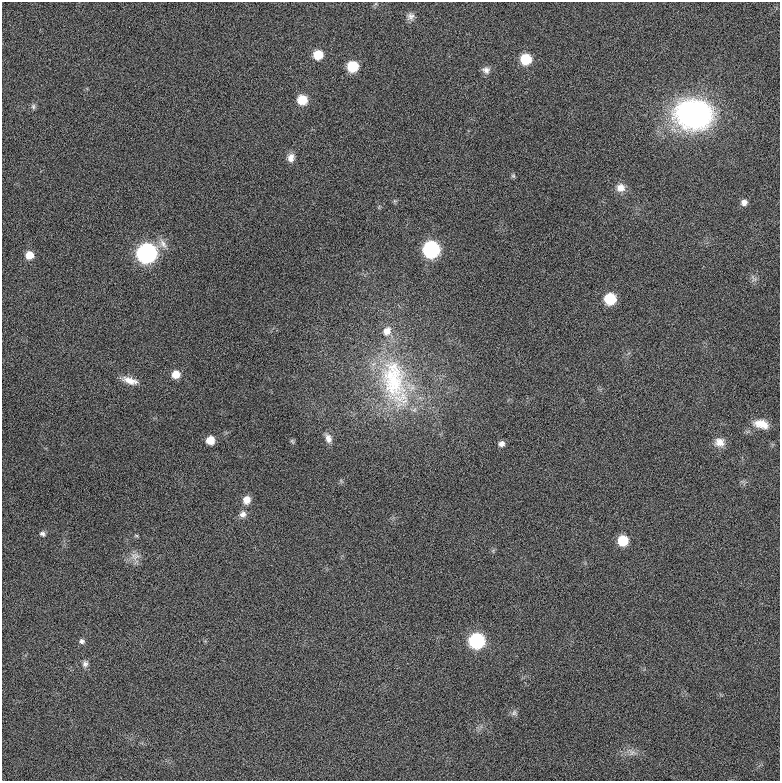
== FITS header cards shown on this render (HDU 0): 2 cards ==
NAXIS1  =                  778 / length of data axis 1
NAXIS2  =                  779 / length of data axis 2

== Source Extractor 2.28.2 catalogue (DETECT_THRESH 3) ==
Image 778 x 779 px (HDU 0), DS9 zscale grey, 1 PNG px = 1 image px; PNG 782 x 783 px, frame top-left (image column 1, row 779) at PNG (2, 2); no overlay
Background 0.227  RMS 3.6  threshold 10.7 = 3 sigma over >= 5 px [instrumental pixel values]
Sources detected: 39; all 39 listed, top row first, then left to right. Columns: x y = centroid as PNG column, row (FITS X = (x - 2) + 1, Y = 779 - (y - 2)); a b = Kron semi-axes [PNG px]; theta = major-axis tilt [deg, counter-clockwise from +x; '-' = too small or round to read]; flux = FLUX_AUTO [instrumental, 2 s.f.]
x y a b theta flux
411 16 10 9 - 1200
318 55 7 7 - 5600
526 59 7 7 - 10000
353 66 7 7 - 10000
486 70 10 9 - 1200
302 100 8 8 - 6000
33 106 8 6 -76 580
693 114 27 22 -7 78000
291 158 11 8 76 1600
513 176 7 5 -68 400
621 188 12 11 - 2000
744 202 7 7 - 1300
163 244 16 10 -57 2100
431 249 9 9 - 52000
146 253 9 9 - 100000
29 255 7 7 - 3100
754 278 13 6 -54 860
610 299 8 7 - 13000
387 331 13 11 57 2600
176 374 7 7 - 3100
130 380 20 8 -16 2600
393 380 70 37 -83 34000
761 424 18 10 -14 3300
328 438 13 8 -67 1500
210 440 7 7 - 3600
292 441 7 5 -60 370
719 442 13 11 -9 2300
501 444 6 6 - 1100
246 500 10 9 - 2100
243 514 9 9 - 1300
42 534 8 6 -25 670
136 536 6 4 -1 290
623 540 7 7 - 8100
136 557 13 7 35 1600
82 641 7 6 - 710
477 641 9 8 - 39000
85 664 9 8 - 910
514 713 9 8 - 780
632 752 13 8 -37 1500